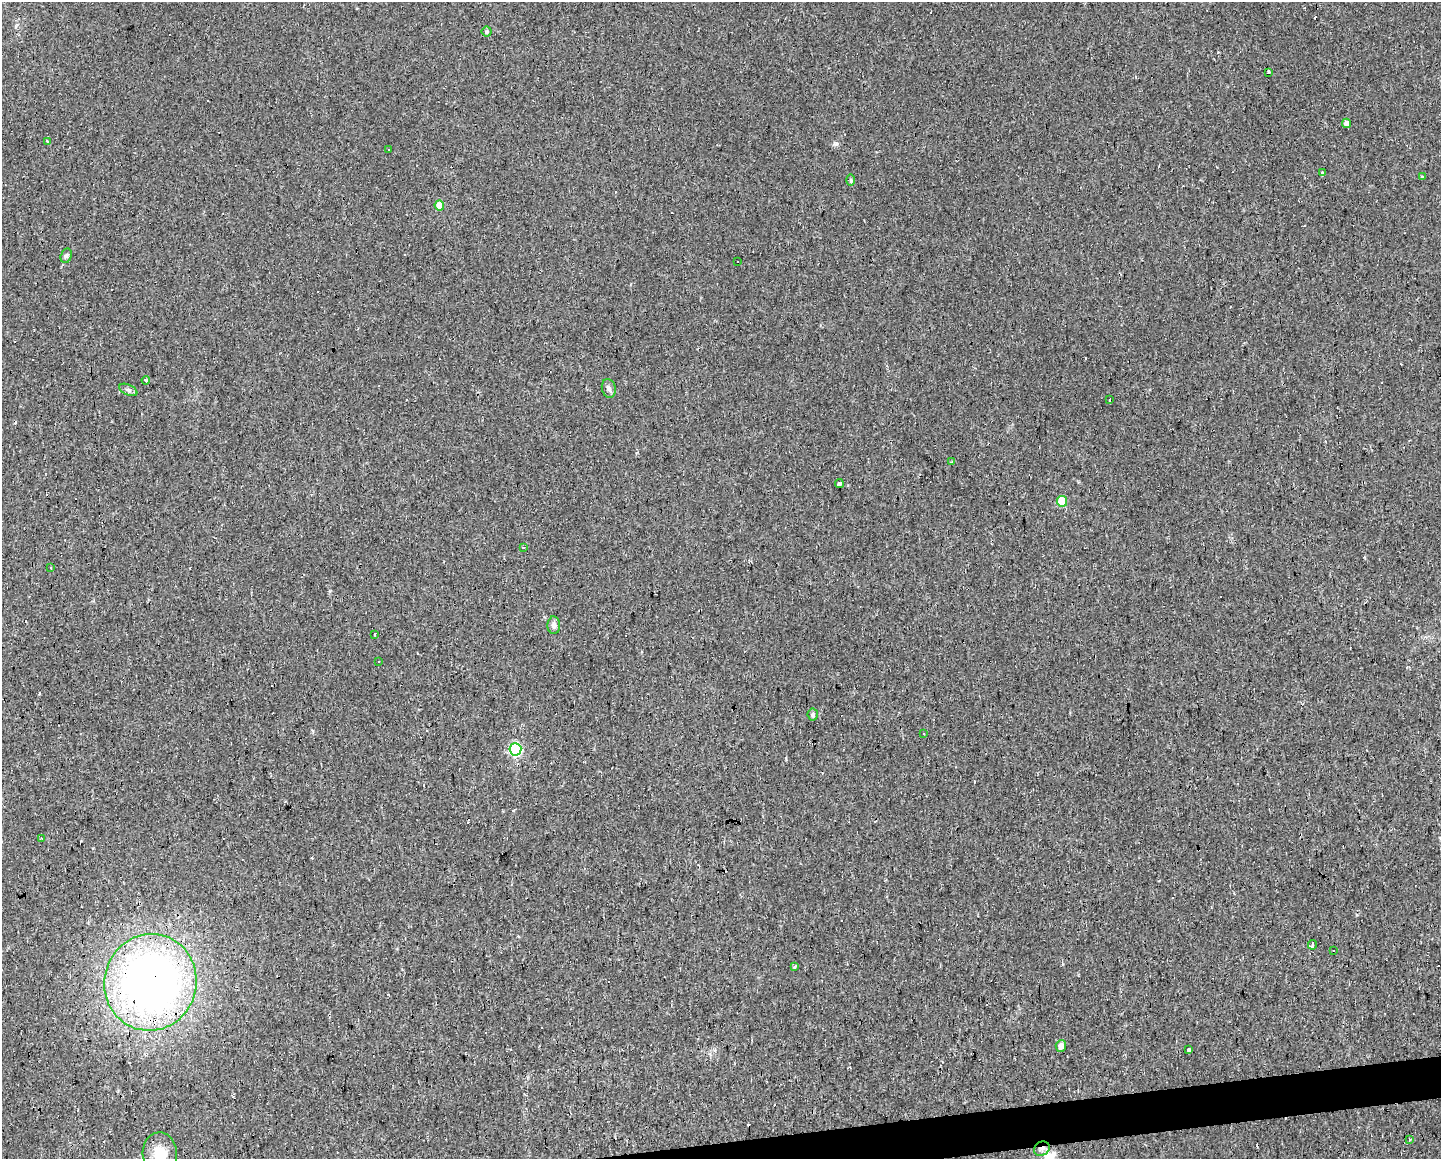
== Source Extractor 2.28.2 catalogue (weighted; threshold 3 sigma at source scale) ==
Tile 5 of 3 x 4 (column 2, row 2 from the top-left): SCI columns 1458-2896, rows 2314-3470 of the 4387 x 4755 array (HDU 1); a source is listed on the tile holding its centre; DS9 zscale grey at full resolution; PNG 1443 x 1161 px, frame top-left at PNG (2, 2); each listed source drawn as its Kron ellipse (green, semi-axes under 4 px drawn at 4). Shown black and unused: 2% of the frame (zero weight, under 2 of 3 exposures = <1% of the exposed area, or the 3 px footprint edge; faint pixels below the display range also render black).
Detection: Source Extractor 2.28.2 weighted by HDU 2 'WHT'; one run over the whole footprint, this tile lists its part. Background 0.0171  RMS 0.006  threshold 0.027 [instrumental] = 3 sigma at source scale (4.5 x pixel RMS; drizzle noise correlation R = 1.50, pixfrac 1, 0.0396/0.0396 arcsec/px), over >= 5 px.
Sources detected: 63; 26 cosmic-ray / hot-pixel residue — neither listed nor drawn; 1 inside a brighter listed object's ellipse — not listed separately; the other 36 listed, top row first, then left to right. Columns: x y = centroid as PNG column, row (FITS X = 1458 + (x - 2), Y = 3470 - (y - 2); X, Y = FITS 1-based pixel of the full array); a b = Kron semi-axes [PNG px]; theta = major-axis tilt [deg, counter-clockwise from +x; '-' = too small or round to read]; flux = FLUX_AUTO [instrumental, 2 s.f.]
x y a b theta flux
487 32 5 5 - 1
1268 72 3 3 - 2
1347 123 5 4 - 3.1
47 142 3 3 - 3.3
389 149 3 3 - 2.2
1323 173 3 3 - 5.5
1422 177 3 3 - 0.87
851 180 6 4 90 0.72
439 205 5 5 - 9.2
66 256 7 5 72 1.3
738 262 3 3 - 0.94
146 380 4 3 - 1.6
609 388 9 7 -76 2
128 390 10 5 -25 1.6
1110 400 3 3 - 3.1
951 462 4 3 - 0.58
839 484 4 3 - 16
1062 501 5 5 - 18
523 547 3 3 - 1.6
51 568 3 2 - 0.73
554 625 9 6 90 2.6
374 634 3 3 - 0.56
379 661 3 2 - 0.48
813 715 6 5 - 1.5
924 733 3 3 - 0.98
515 749 6 6 - 72
42 838 4 3 - 0.94
1312 945 5 3 - 4.1
1333 950 3 3 - 1.5
794 966 3 3 - 4
150 982 48 46 76 400
1061 1046 6 5 - 3.6
1189 1050 4 3 - 2.8
1409 1140 3 2 - 1.2
1042 1149 8 7 - 2.7
160 1153 21 17 -88 13
Overlapping masked pixels (flux is a lower limit): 2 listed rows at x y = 150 982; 1042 1149
Isophote crosses this tile's border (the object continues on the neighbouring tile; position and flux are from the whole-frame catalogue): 1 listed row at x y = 160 1153
Unlisted compact peaks at least as high as the median listed source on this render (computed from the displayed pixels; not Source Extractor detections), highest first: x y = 836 143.